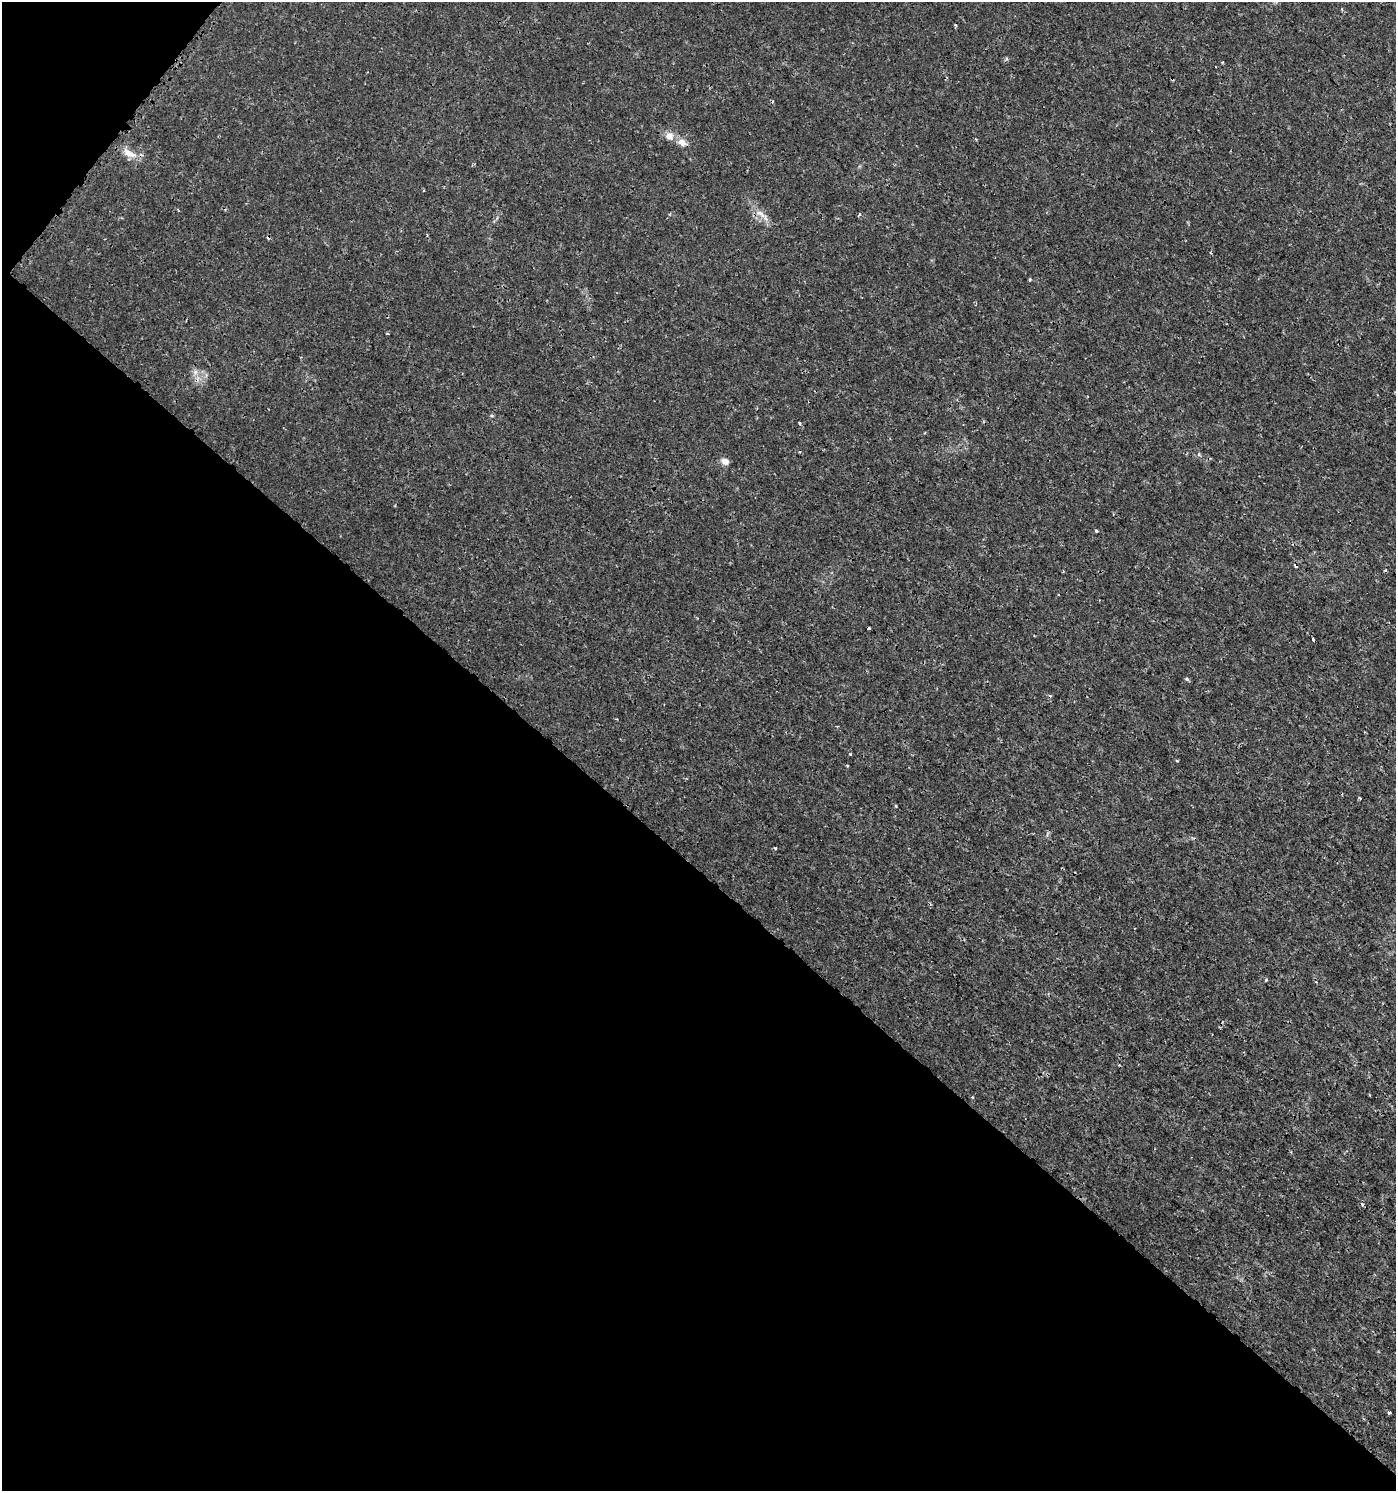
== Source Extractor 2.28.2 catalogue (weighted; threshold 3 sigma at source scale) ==
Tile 9 of 4 x 4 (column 1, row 3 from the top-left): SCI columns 213-1606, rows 1537-3025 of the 6070 x 6043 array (HDU 1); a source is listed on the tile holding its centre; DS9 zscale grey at full resolution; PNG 1398 x 1493 px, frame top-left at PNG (2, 2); no overlay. Shown black and unused: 43% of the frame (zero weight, under 3 of 4 exposures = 5% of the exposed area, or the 3 px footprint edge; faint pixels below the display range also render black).
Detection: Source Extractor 2.28.2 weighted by HDU 2 'WHT'; one run over the whole footprint, this tile lists its part. Background 0.00141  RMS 7.0e-04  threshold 0.00314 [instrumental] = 3 sigma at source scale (4.5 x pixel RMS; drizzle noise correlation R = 1.50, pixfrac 1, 0.0396/0.0396 arcsec/px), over >= 5 px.
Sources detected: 22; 3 cosmic-ray / hot-pixel residue — not listed; the other 19 listed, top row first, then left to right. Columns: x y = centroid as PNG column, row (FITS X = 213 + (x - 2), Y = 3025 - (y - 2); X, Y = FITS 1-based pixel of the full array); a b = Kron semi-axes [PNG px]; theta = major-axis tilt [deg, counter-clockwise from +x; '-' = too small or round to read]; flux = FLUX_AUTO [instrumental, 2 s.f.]
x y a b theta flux
669 136 11 10 - 0.52
976 139 4 3 - 0.064
682 142 12 8 -31 0.49
129 153 23 9 -28 0.78
761 214 17 6 -38 0.53
859 215 6 2 45 0.062
387 333 3 2 - 0.082
195 372 7 6 - 0.24
799 423 4 3 - 0.083
725 461 8 7 - 0.44
1096 531 4 3 - 0.091
869 628 3 3 - 0.1
1177 760 4 3 - 0.076
1360 798 5 3 - 0.068
896 806 3 3 - 0.074
775 848 4 3 - 0.073
1266 980 4 3 - 0.079
1362 1204 4 3 - 0.15
1390 1412 3 3 - 0.45
Overlapping masked pixels (flux is a lower limit): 1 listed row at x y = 129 153
Unlisted compact peaks at least as high as the median listed source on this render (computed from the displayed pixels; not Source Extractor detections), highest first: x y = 1187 679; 850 754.